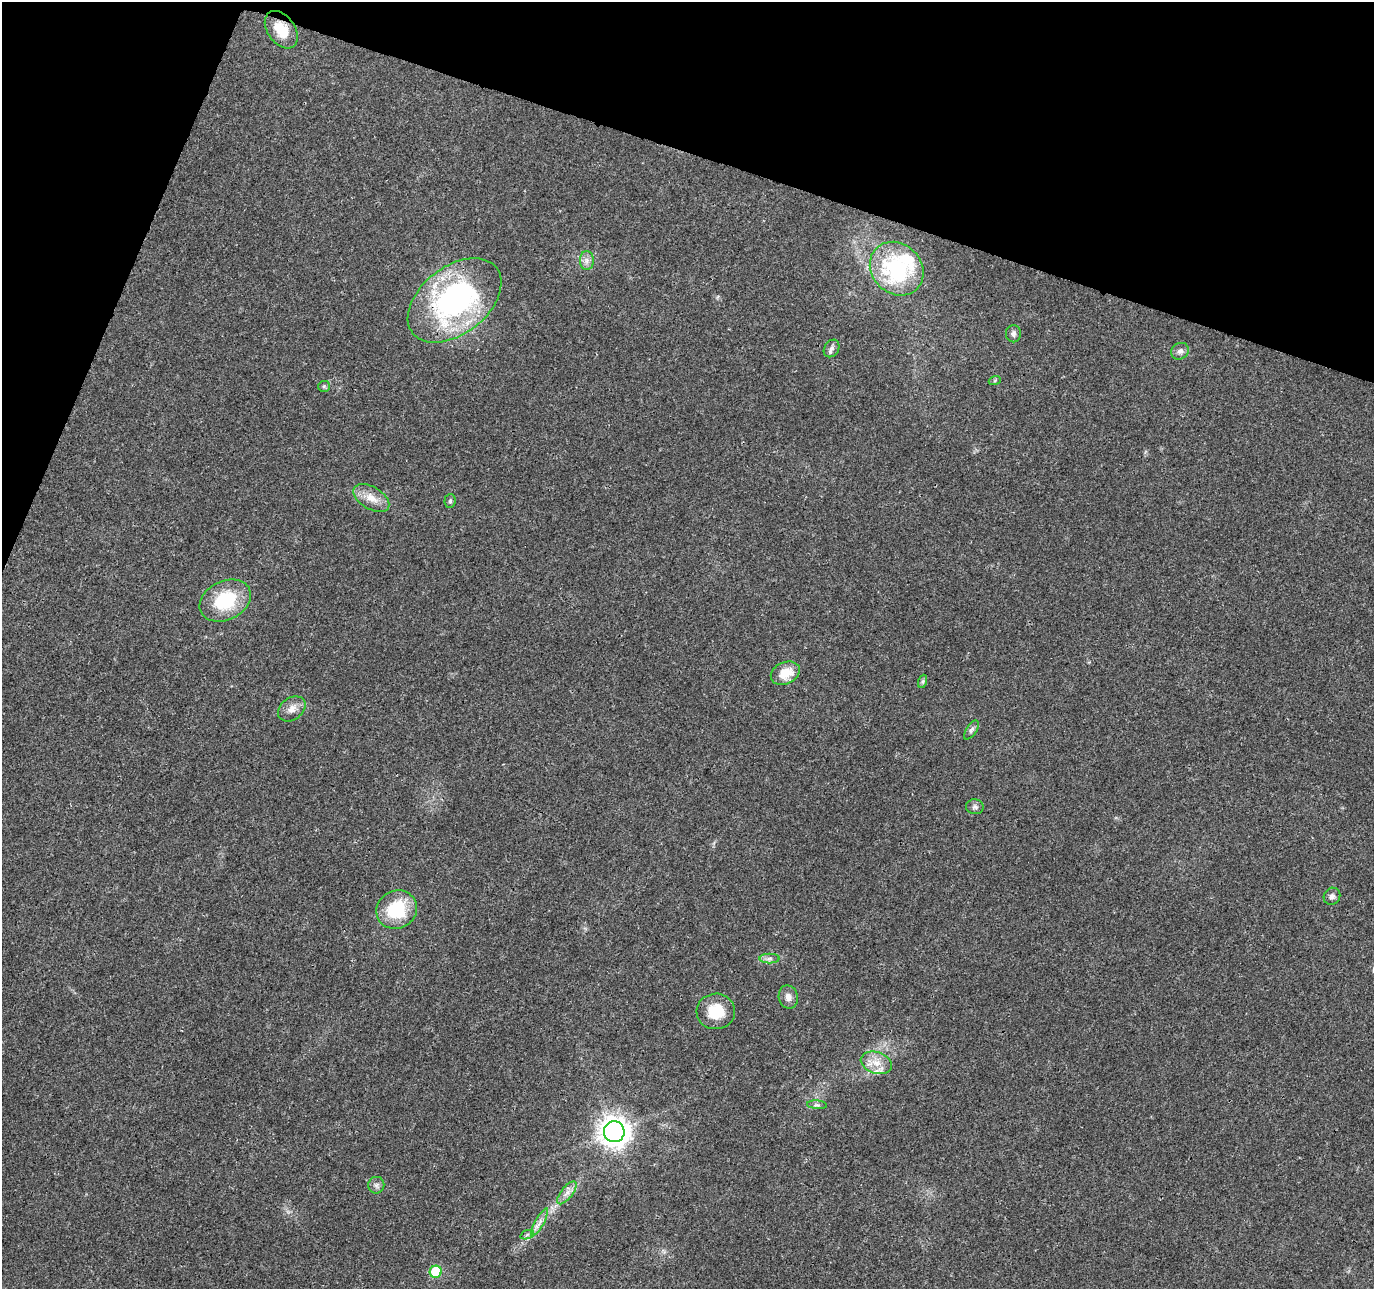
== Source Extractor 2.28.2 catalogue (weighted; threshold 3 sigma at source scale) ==
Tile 2 of 4 x 4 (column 2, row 1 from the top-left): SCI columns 1379-2750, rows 4076-5362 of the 5505 x 5644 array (HDU 1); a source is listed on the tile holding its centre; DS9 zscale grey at full resolution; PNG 1376 x 1291 px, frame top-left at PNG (2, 2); each listed source drawn as its Kron ellipse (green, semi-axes under 4 px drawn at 4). Shown black and unused: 16% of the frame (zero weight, under 3 of 4 exposures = <1% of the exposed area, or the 3 px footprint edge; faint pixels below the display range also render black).
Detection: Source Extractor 2.28.2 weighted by HDU 2 'WHT'; one run over the whole footprint, this tile lists its part. Background 0.0261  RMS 0.0033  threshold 0.0148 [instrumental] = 3 sigma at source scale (4.5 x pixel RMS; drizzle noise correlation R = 1.50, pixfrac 1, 0.0396/0.0396 arcsec/px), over >= 5 px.
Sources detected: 32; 2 inside a brighter listed object's ellipse — not listed separately; the other 30 listed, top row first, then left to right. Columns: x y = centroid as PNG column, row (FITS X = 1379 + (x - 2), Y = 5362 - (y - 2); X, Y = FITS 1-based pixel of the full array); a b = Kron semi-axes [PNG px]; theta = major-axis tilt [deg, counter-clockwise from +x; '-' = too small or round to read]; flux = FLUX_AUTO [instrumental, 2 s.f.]
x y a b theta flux
281 30 21 13 -54 6.9
587 261 9 7 90 1.6
897 269 29 24 -45 37
455 300 53 33 38 76
1013 334 8 7 - 1.2
832 348 9 7 57 1.2
1180 351 9 8 - 1.4
995 380 6 4 20 0.45
324 386 6 5 - 0.5
371 498 20 11 -31 4.3
450 501 7 5 87 0.62
225 601 27 19 26 18
785 673 15 11 24 6.4
923 681 7 4 71 0.56
292 709 15 11 37 2.8
971 730 11 5 56 0.95
975 807 9 7 -6 1.1
1332 896 9 8 - 1.2
397 910 21 19 29 17
769 958 10 5 0 1.1
788 997 12 9 -77 2.1
716 1011 19 18 - 8.7
876 1063 16 10 -19 4.2
817 1105 10 4 -4 0.7
614 1132 10 10 - 390
376 1185 8 8 - 1.1
567 1193 14 5 51 2
540 1222 15 4 61 2
527 1235 7 4 20 0.77
436 1272 6 6 - 17
Overlapping masked pixels (flux is a lower limit): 1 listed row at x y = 455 300